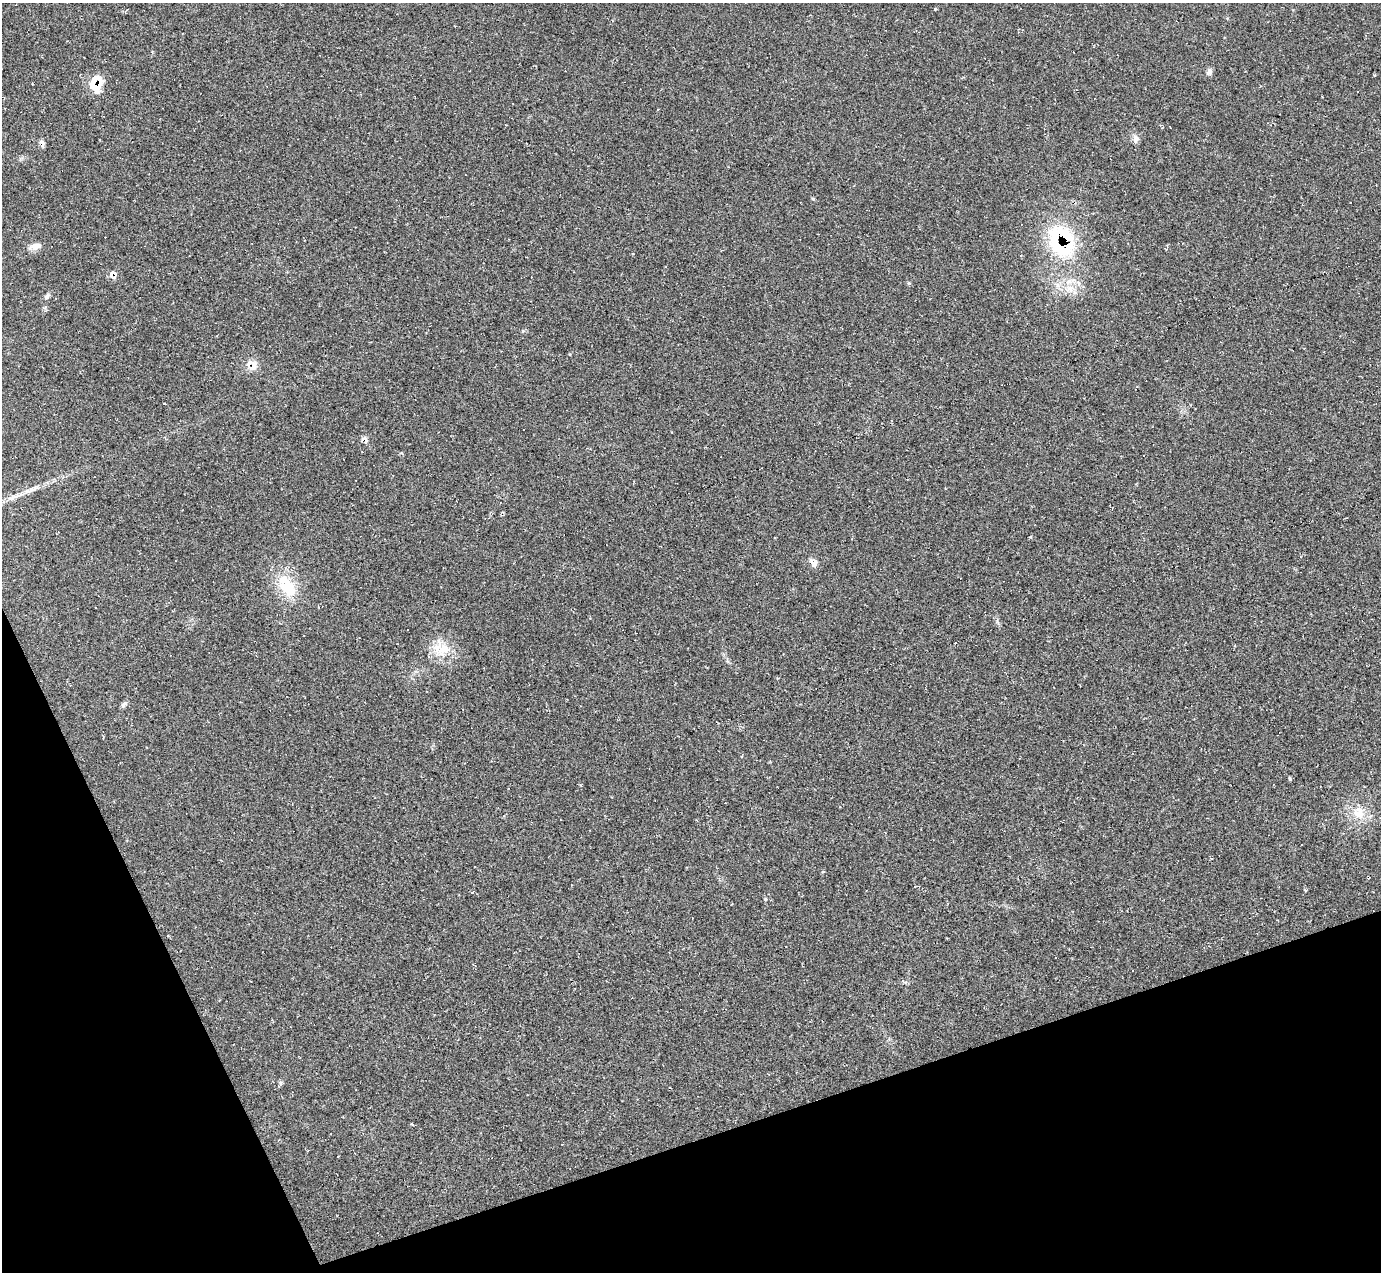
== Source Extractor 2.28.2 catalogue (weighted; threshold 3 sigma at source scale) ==
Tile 14 of 4 x 4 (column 2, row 4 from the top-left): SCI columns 1391-2769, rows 280-1549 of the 5528 x 5512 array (HDU 1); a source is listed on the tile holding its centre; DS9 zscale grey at full resolution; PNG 1383 x 1274 px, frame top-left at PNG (2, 3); no overlay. Shown black and unused: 17% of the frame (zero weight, under 2 of 3 exposures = <1% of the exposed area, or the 3 px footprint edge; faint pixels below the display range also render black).
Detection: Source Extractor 2.28.2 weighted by HDU 2 'WHT'; one run over the whole footprint, this tile lists its part. Background 0.05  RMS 0.0067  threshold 0.0303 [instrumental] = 3 sigma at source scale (4.5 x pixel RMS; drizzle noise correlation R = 1.50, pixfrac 1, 0.05/0.05 arcsec/px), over >= 5 px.
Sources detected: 33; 2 cosmic-ray / hot-pixel residue — not listed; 4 inside a brighter listed object's ellipse — not listed separately; the other 27 listed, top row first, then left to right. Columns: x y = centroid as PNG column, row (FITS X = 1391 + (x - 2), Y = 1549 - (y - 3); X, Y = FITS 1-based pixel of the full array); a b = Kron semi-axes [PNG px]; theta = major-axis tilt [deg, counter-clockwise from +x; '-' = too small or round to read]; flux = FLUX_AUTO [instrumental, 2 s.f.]
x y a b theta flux
1209 72 9 7 71 2.3
99 82 26 10 82 9.6
32 84 3 2 - 0.54
658 109 3 2 - 0.55
1136 138 12 8 -81 3.3
43 145 9 3 68 1.4
813 199 5 4 - 0.86
1061 244 49 36 -61 75
35 246 16 8 17 4.9
633 254 4 3 - 0.5
113 275 9 8 - 4.7
909 283 5 5 - 0.79
1075 293 6 4 -18 1.5
47 296 11 6 50 2
252 365 15 12 -51 7.6
364 439 9 7 -49 2.5
15 497 33 6 21 9.4
813 562 13 8 -60 3.9
287 586 35 19 -57 27
444 649 24 19 81 16
124 704 9 6 51 1.8
1289 779 5 4 - 0.96
1364 786 3 2 - 0.4
1358 814 20 17 -43 14
765 899 5 5 - 0.97
280 1083 7 5 -2 1.3
412 1124 4 2 - 0.61
Overlapping masked pixels (flux is a lower limit): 5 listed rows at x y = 99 82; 1061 244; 113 275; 252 365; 364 439